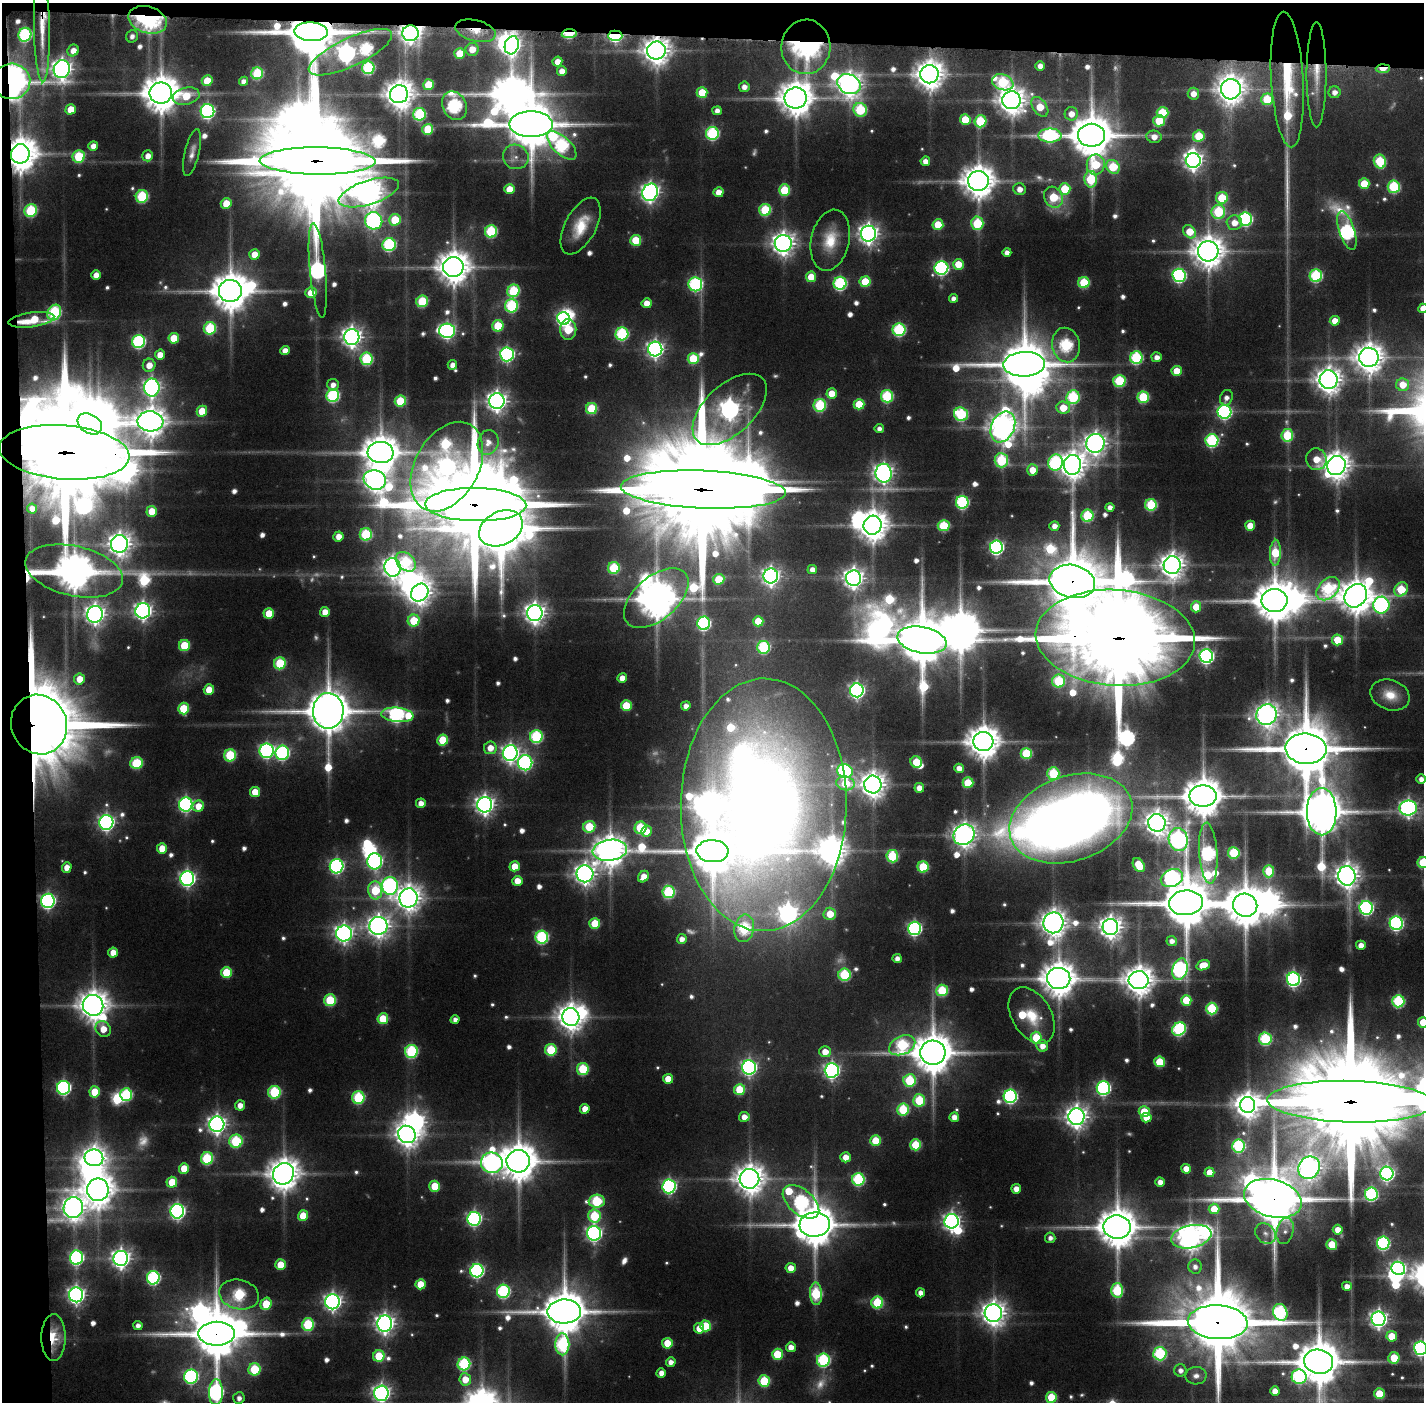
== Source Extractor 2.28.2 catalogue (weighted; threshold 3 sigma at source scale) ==
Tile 1 of 3 x 3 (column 1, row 1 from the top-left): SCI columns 1-1422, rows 2831-4230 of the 4268 x 4256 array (HDU 1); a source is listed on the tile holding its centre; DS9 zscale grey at full resolution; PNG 1426 x 1404 px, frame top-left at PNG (2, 3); each listed source drawn as its Kron ellipse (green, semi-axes under 4 px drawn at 4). Shown black and unused: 4% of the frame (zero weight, under 3 of 6 exposures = <1% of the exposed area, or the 3 px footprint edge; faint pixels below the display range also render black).
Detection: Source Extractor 2.28.2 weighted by HDU 2 'WHT'; one run over the whole footprint, this tile lists its part. Background 0.0904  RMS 0.0074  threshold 0.0303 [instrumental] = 3 sigma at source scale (4.09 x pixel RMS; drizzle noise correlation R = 1.36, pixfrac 0.8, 0.05/0.05 arcsec/px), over >= 5 px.
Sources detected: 718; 34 too faint to see at this stretch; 30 inside a brighter object's white glare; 1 cosmic-ray / hot-pixel residue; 1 long thin detection or spike segment (spike, bleed or trail) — neither listed nor drawn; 14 inside a brighter listed object's ellipse — not listed separately; of the other 638, all 500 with FLUX_AUTO >= 4.7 (the completeness limit of this list) listed and drawn (138 fainter detections not listed), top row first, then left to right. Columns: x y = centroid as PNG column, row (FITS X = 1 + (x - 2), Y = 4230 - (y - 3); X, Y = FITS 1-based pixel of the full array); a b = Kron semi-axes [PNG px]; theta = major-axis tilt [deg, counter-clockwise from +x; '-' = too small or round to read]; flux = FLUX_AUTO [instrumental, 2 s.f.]
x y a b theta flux
148 20 20 13 -17 150
42 28 54 8 -89 23
475 31 20 10 -14 19
311 32 16 9 -2 6000
410 33 8 8 - 550
569 34 7 4 4 61
25 35 7 6 - 130
132 36 6 5 - 4.7
615 36 7 5 1 160
512 45 9 7 73 400
806 47 27 24 85 170
472 49 6 6 - 13
73 50 6 5 - 8.4
656 50 9 9 - 1300
350 52 45 14 25 520
460 53 5 5 - 23
557 61 5 5 - 9.4
1040 66 5 4 - 7.5
368 68 6 6 - 97
62 69 9 8 - 640
1383 69 7 4 2 27
562 71 5 5 - 8
257 73 6 5 - 67
929 74 9 9 - 1400
1316 75 52 10 -90 23
1287 80 68 16 -87 74
12 81 18 17 - 670
207 81 5 5 - 23
244 81 5 4 - 5.6
1003 82 11 7 -21 87
849 84 12 9 -27 970
428 85 5 5 - 30
744 87 5 5 - 6.2
1231 89 10 10 - 1300
702 92 5 5 - 25
1335 92 6 6 - 5.9
161 93 11 10 - 2700
399 94 9 9 - 1400
1193 94 6 5 - 9.1
186 96 13 8 12 26
796 98 11 10 - 2000
1267 99 6 6 - 45
1012 100 9 9 - 1300
454 106 15 12 -63 170
1040 107 11 6 -54 26
71 109 5 5 - 17
860 110 7 6 - 78
207 111 7 7 - 210
717 111 5 4 - 5.7
1163 113 6 5 - 50
419 114 6 6 - 86
1071 114 6 6 - 10
965 120 5 5 - 28
980 121 6 6 - 62
1159 121 6 5 - 36
531 124 22 13 -1 5100
428 129 5 5 - 40
712 133 6 6 - 120
1050 135 11 7 1 160
1091 135 13 11 0 3900
1199 136 6 5 - 38
1154 137 7 6 - 8.1
562 145 18 8 -43 160
93 146 5 4 - 7.5
192 153 24 7 76 7
20 154 10 9 - 2200
148 156 5 5 - 7.8
79 157 6 6 - 53
516 157 13 12 - 8.2
1193 160 7 7 - 540
318 161 58 13 -1 31000
925 161 5 4 - 7.7
1380 161 7 6 - 64
1096 165 10 9 - 39
1113 167 7 6 - 47
1091 179 8 6 -89 62
978 181 10 10 - 1900
1364 184 5 5 - 30
1394 187 6 6 - 83
509 189 5 5 - 15
1019 189 6 6 - 7.9
1065 189 6 5 - 36
784 190 6 5 - 47
369 192 31 12 18 1300
650 192 9 7 65 470
718 192 5 5 - 9.6
142 196 6 6 - 79
1054 197 11 9 -62 43
1222 198 6 6 - 40
226 203 5 5 - 16
31 210 6 6 - 75
765 210 6 6 - 66
1218 212 7 7 - 78
1245 219 6 6 - 160
395 220 6 6 - 31
374 221 9 8 - 250
977 223 7 6 - 61
1234 223 8 7 - 12
938 225 5 5 - 30
581 226 31 15 62 29
491 231 6 6 - 88
1347 231 20 8 -71 220
1190 232 7 5 -49 26
868 234 8 7 - 600
636 240 5 5 - 37
830 240 31 19 78 29
783 243 8 8 - 820
389 245 6 6 - 120
1208 251 10 10 - 1700
1007 252 4 4 - 5.7
254 254 5 5 - 14
958 264 5 5 - 19
453 267 10 10 - 1900
941 268 7 6 - 200
318 270 47 8 -84 300
96 275 5 4 - 8.2
1179 275 7 6 - 180
1316 276 6 6 - 120
811 277 5 5 - 19
865 281 5 5 - 33
840 283 6 6 - 130
1084 283 5 5 - 55
695 284 7 7 - 150
230 291 11 11 - 2800
514 291 6 6 - 72
311 293 5 5 - 18
954 298 4 4 - 5.7
422 301 6 5 - 55
647 303 5 5 - 12
512 306 6 6 - 97
1423 308 5 5 - 12
54 312 8 6 60 120
564 318 6 6 - 180
31 320 23 7 8 32
1335 321 5 5 - 12
498 326 5 5 - 38
210 328 6 6 - 69
568 329 10 8 -90 44
899 330 6 6 - 120
447 331 8 7 - 270
622 334 6 6 - 110
352 337 8 7 - 640
174 338 5 5 - 25
139 342 6 6 - 150
1066 345 17 13 -77 130
655 349 7 7 - 380
285 350 5 4 - 7.6
507 354 7 7 - 220
160 355 5 5 - 11
1157 357 5 5 - 6.7
1369 357 9 9 - 1500
1136 358 6 6 - 110
367 359 6 6 - 85
693 359 5 5 - 47
1024 364 21 12 3 5100
149 365 6 6 - 12
452 365 5 4 - 6.8
1177 371 5 5 - 23
1329 380 9 9 - 1100
1119 381 6 6 - 72
333 385 6 5 - 6.5
1403 385 6 6 - 16
152 387 9 7 -90 380
832 393 5 5 - 16
333 395 6 6 - 120
887 396 6 6 - 90
1073 397 7 6 - 94
1143 397 6 6 - 62
1226 398 8 6 69 5.4
400 401 6 5 - 40
497 401 8 7 - 610
859 404 5 5 - 33
820 405 6 6 - 81
592 408 5 5 - 54
1063 408 7 6 - 22
730 409 45 24 43 660
202 411 5 5 - 24
1224 412 7 7 - 200
961 414 7 6 - 89
150 421 13 10 -3 1500
90 424 13 9 -32 2800
1003 427 16 11 66 1300
879 429 4 4 - 5.2
1287 435 6 6 - 59
1212 440 6 6 - 130
488 442 13 10 73 6.3
1095 443 9 9 - 770
64 452 65 27 -5 40000
381 452 13 10 -5 2400
1316 459 11 10 - 19
1001 460 7 6 - 82
1055 462 8 7 - 130
1072 465 10 8 84 1300
1336 466 10 9 - 1300
447 467 48 32 61 570
1032 470 5 5 - 16
884 473 9 8 - 530
375 480 11 9 -19 840
703 490 82 19 -2 47000
962 502 6 6 - 130
476 505 51 16 -1 26000
1151 505 6 6 - 73
1110 507 4 4 - 5.8
32 508 5 5 - 6.9
152 511 5 5 - 17
1087 516 6 6 - 74
873 525 9 9 - 1600
944 526 6 5 - 57
1054 526 5 5 - 6.6
1250 526 5 5 - 18
501 528 23 16 28 6500
366 534 6 6 - 74
338 536 5 5 - 9.3
119 544 9 8 - 860
996 547 6 6 - 220
1275 553 13 5 87 50
406 562 11 8 -44 63
1172 565 9 8 - 1000
392 567 9 8 - 600
614 568 6 6 - 62
812 570 5 4 - 7.5
74 571 50 25 -13 2500
771 576 7 7 - 420
854 578 8 7 - 620
719 579 5 5 - 34
1072 581 23 16 -13 7900
1328 589 14 9 45 110
1401 589 8 6 51 43
420 593 9 8 - 880
1356 596 12 10 48 2200
656 598 38 21 40 2800
1274 601 13 11 1 3200
1381 605 8 8 - 260
1196 607 5 5 - 21
143 611 7 7 - 430
325 612 5 5 - 9.9
269 613 5 5 - 24
535 613 8 7 - 670
95 614 8 8 - 590
414 620 6 6 - 35
758 621 5 5 - 25
704 623 7 6 - 140
1115 638 80 48 -4 34000
922 640 25 13 -11 5600
1337 640 5 5 - 29
184 646 5 5 - 40
763 647 6 6 - 99
1206 656 7 6 - 250
280 663 6 6 - 53
622 678 5 4 - 10
79 679 5 5 - 14
1059 681 6 6 - 65
209 690 5 5 - 17
857 690 7 7 - 300
1390 695 20 15 -20 18
626 706 5 5 - 35
686 706 5 4 - 6.1
184 708 6 5 - 37
328 711 18 15 89 4000
397 715 16 7 -5 220
1267 715 11 10 - 820
39 724 30 27 -65 9100
536 736 6 6 - 110
443 740 5 5 - 36
983 742 10 9 - 2000
490 748 6 6 - 12
1306 749 20 15 -4 7300
267 751 7 7 - 220
282 753 7 7 - 170
510 753 8 7 - 420
1026 753 5 5 - 55
230 755 6 6 - 65
916 762 6 5 - 34
137 763 6 6 - 58
525 763 7 7 - 210
959 768 5 4 - 8.6
845 771 8 6 -22 160
1053 774 6 6 - 73
1421 779 4 4 - 5.9
845 783 9 7 -11 37
968 783 5 5 - 34
873 784 9 8 - 1100
919 788 5 4 - 8.7
255 792 5 5 - 19
1203 796 13 10 0 3000
421 803 5 5 - 7.8
186 804 7 6 - 230
485 805 8 7 - 540
764 805 126 83 89 1800
198 806 6 5 - 13
1408 808 8 7 - 360
1322 812 23 15 -90 3900
1071 818 63 42 18 1200
106 822 7 7 - 330
1157 823 9 8 - 940
589 827 6 6 - 46
640 828 6 6 - 58
646 831 5 5 - 15
964 835 11 9 41 980
1178 840 11 9 -79 360
162 848 5 5 - 16
610 850 17 10 7 1800
712 851 16 11 -3 3700
1208 853 30 9 -86 200
1234 853 6 5 - 61
892 856 6 6 - 68
375 861 8 7 - 230
1423 863 5 5 - 52
1139 865 7 5 -58 28
337 866 7 7 - 200
515 866 5 5 - 17
67 867 5 5 - 8.9
923 867 5 5 - 49
1269 871 6 5 - 41
585 874 8 8 - 670
1347 876 10 8 -82 940
643 877 6 5 - 11
187 878 7 7 - 300
1172 878 11 8 24 270
517 881 5 5 - 14
390 886 9 8 - 250
375 890 9 7 -85 48
669 892 6 6 - 88
408 898 9 9 - 1100
48 901 7 6 - 250
1186 903 17 12 6 5400
1245 905 12 11 - 3500
1366 908 7 6 - 220
830 914 6 6 - 20
1053 923 10 10 - 1200
1396 923 7 6 - 200
595 924 5 5 - 34
378 926 9 9 - 790
1110 927 8 8 - 810
744 928 14 9 79 98
914 928 7 6 - 200
344 933 8 8 - 460
542 937 6 6 - 120
682 939 5 5 - 6.8
1172 941 5 5 - 5.5
1361 945 5 4 - 8.7
113 952 5 5 - 11
897 958 4 4 - 6.2
1203 965 7 5 20 15
1180 969 11 7 72 220
226 972 5 5 - 33
844 975 6 6 - 76
1059 978 11 10 - 2200
1293 979 7 6 - 230
1139 980 10 9 - 1500
942 990 6 6 - 63
330 1000 6 6 - 55
1186 1000 5 5 - 28
1398 1001 6 6 - 95
93 1005 10 10 - 1600
1212 1009 6 6 - 68
1032 1016 30 19 -59 31
571 1017 9 8 - 1200
383 1019 5 5 - 32
455 1020 4 4 - 5.2
1423 1022 5 5 - 25
103 1029 8 7 - 15
1179 1029 7 6 - 140
1036 1038 6 5 - 34
1265 1039 6 6 - 98
902 1045 14 9 26 100
1042 1046 6 5 - 9
551 1050 6 5 - 55
411 1051 6 6 - 110
825 1052 5 5 - 13
933 1053 13 12 - 3300
1160 1062 5 5 - 36
749 1067 7 7 - 280
583 1069 6 6 - 58
832 1070 7 7 - 300
668 1079 5 5 - 15
909 1080 6 6 - 62
64 1088 7 6 - 190
1103 1088 7 6 - 190
740 1090 5 5 - 37
95 1092 5 5 - 22
274 1092 6 6 - 83
126 1095 6 6 - 94
1010 1096 6 6 - 170
358 1098 6 6 - 82
919 1100 6 6 - 52
1350 1102 83 21 -1 41000
240 1105 5 5 - 7.9
1248 1105 8 7 - 1000
585 1109 5 4 - 13
903 1109 6 6 - 63
1144 1112 5 5 - 32
744 1117 5 5 - 8.9
954 1117 5 4 - 8.5
1076 1117 8 8 - 780
1146 1118 5 5 - 13
217 1124 8 7 - 490
407 1134 9 8 - 940
875 1140 5 5 - 30
236 1141 6 6 - 79
916 1145 5 5 - 46
1238 1146 6 6 - 120
846 1157 5 5 - 11
94 1158 9 8 - 810
207 1158 6 6 - 74
518 1161 11 11 - 2800
492 1163 11 10 - 510
184 1168 5 5 - 20
1309 1168 12 10 51 850
1186 1169 5 4 - 12
1209 1172 5 5 - 13
283 1174 11 10 - 1700
1387 1174 7 6 - 230
749 1179 10 10 - 1500
858 1179 6 6 - 110
172 1182 5 5 - 23
1160 1182 4 4 - 7.5
435 1186 5 5 - 28
669 1186 7 6 - 200
1016 1189 4 4 - 8.3
98 1190 11 10 - 1800
1371 1194 6 6 - 130
1273 1198 30 18 -15 7100
597 1201 8 6 4 78
801 1202 21 12 -40 220
73 1207 10 9 - 940
1214 1209 5 5 - 20
177 1211 7 7 - 270
303 1216 5 5 - 23
594 1216 6 6 - 60
474 1219 7 6 - 220
952 1221 7 7 - 380
815 1225 15 12 6 3500
1117 1227 13 11 -2 3000
1338 1230 5 5 - 11
1285 1231 13 8 78 5.5
594 1233 7 7 - 300
1265 1233 11 9 -43 5
1191 1237 20 11 12 1300
1050 1238 5 5 - 4.7
1383 1243 6 6 - 150
1332 1245 5 5 - 34
76 1258 7 6 - 180
121 1258 7 7 - 530
280 1265 5 5 - 23
1195 1267 7 7 - 5.1
791 1268 5 5 - 12
1398 1268 7 6 - 240
477 1271 7 6 - 200
153 1278 7 6 - 150
421 1284 5 5 - 22
1347 1286 5 4 - 7.8
1117 1290 7 6 - 76
503 1291 6 6 - 130
920 1293 4 4 - 6.7
239 1294 20 14 -13 93
816 1294 11 6 -87 82
76 1295 7 7 - 420
333 1302 7 7 - 420
877 1302 6 6 - 67
266 1304 6 5 - 27
564 1311 17 12 1 3900
1280 1312 8 7 - 150
993 1313 9 8 - 970
1379 1319 7 7 - 420
1218 1322 30 17 -3 13000
308 1324 6 6 - 72
385 1324 8 7 - 560
138 1326 4 4 - 4.8
706 1326 5 5 - 36
699 1328 5 5 - 13
217 1334 18 12 0 5300
1392 1336 5 5 - 26
54 1338 23 12 89 27
667 1343 5 5 - 26
562 1344 11 7 -89 120
791 1347 5 5 - 9
1421 1348 7 6 - 220
777 1354 5 5 - 36
1160 1354 7 6 - 100
379 1356 6 5 - 39
1394 1358 6 5 - 28
823 1360 6 6 - 120
671 1362 5 4 - 6.8
1319 1362 14 12 -10 4200
464 1364 6 6 - 100
254 1369 6 6 - 51
1180 1370 6 6 - 5.3
661 1373 4 4 - 7.5
1196 1376 10 9 - 5.8
191 1377 7 7 - 180
1299 1377 7 7 - 150
465 1379 6 6 - 16
764 1381 6 5 - 56
1275 1391 5 4 - 9.2
216 1392 13 7 89 230
381 1393 7 7 - 430
1379 1394 5 5 - 29
1051 1397 5 5 - 42
239 1398 6 5 - 5.5
Overlapping masked pixels (flux is a lower limit): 31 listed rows (the first 20) at x y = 148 20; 42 28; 475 31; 311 32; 410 33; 569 34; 615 36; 512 45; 806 47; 656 50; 1383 69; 1316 75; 1287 80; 12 81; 20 154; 318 161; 31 320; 64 452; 703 490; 476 505
Isophote crosses this tile's border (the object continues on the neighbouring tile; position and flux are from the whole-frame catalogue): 9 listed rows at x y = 1423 308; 1421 779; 1423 863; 1423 1022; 1350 1102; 1218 1322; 1421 1348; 216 1392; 381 1393